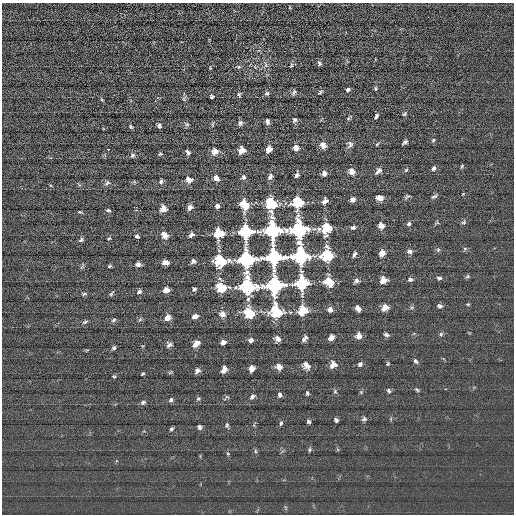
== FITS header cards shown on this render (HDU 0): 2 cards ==
NAXIS1  =                  512 / length of data axis 1
NAXIS2  =                  512 / length of data axis 2

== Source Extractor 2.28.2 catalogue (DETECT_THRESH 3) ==
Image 512 x 512 px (HDU 0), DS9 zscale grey, 1 PNG px = 1 image px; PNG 516 x 516 px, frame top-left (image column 1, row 512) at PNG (2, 3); no overlay
Background 1.66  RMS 16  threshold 48.5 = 3 sigma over >= 5 px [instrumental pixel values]
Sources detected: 165; all 165 listed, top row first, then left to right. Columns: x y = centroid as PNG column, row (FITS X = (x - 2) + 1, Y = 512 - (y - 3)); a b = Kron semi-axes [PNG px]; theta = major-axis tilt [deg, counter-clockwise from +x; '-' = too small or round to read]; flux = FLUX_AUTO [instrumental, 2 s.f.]
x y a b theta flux
319 63 6 4 -61 2000
266 65 8 3 -72 2200
291 65 7 4 83 1400
238 67 6 5 - 1800
376 88 7 3 -89 1300
348 90 5 4 - 2300
294 92 8 5 58 2200
320 92 6 4 52 1600
267 93 5 5 - 2000
239 94 6 4 -58 1700
212 96 5 4 - 1600
184 99 6 4 -71 1500
102 100 5 3 - 820
405 114 6 4 41 1600
376 116 6 3 62 2000
348 118 5 3 - 1200
294 120 6 5 - 2400
267 122 5 4 - 3100
240 123 6 5 - 2800
187 124 7 5 -20 2000
212 124 6 4 89 1200
159 126 5 4 - 2200
131 127 5 4 - 1400
433 140 5 4 - 1600
405 142 5 3 - 2300
350 144 9 7 76 3500
377 144 6 3 45 1100
323 145 7 6 - 6800
296 148 5 5 - 7400
108 149 3 2 - 2200
269 149 6 5 - 7100
241 150 7 6 - 7500
215 151 8 7 - 5900
188 152 5 3 - 2400
160 154 5 4 - 1500
132 155 7 6 - 2500
462 166 5 4 - 1200
434 168 6 5 - 2400
406 170 6 4 46 1300
352 171 6 5 - 7400
378 171 9 5 47 3700
324 173 5 5 - 5000
296 175 5 4 - 3000
244 177 6 5 - 2500
270 177 8 5 59 3100
216 178 5 5 - 6100
189 180 7 6 - 7500
161 182 6 5 - 2600
107 183 8 5 50 2100
463 194 3 3 - 720
407 196 8 5 31 1800
434 196 8 4 18 2200
380 198 6 5 - 8000
352 199 5 4 - 4900
325 201 5 4 - 6800
298 202 9 8 - 38000
271 204 11 8 -85 55000
244 205 8 6 -70 32000
217 206 5 4 - 4200
190 207 5 4 - 5400
163 209 8 7 - 5900
108 211 5 4 - 1900
79 212 5 4 - 1100
463 222 8 5 42 2000
409 224 6 5 - 2100
381 226 5 5 - 7900
353 227 5 4 - 3100
326 228 9 7 56 37000
299 229 11 10 - 150000
273 230 9 8 - 220000
245 232 7 7 - 150000
218 233 7 6 - 33000
164 235 8 6 -55 7300
191 235 7 5 43 3000
137 236 4 3 - 2400
109 239 6 4 33 1300
81 240 7 5 38 2000
465 248 6 4 0 1500
438 250 6 5 - 1800
409 252 7 5 -4 3400
382 253 5 5 - 7800
354 254 6 4 60 2700
327 255 9 8 - 59000
301 256 9 8 - 220000
274 258 8 8 - 300000
246 259 9 8 - 220000
220 260 10 8 2 57000
193 261 4 4 - 2700
166 263 5 4 - 8000
138 264 6 5 - 4300
109 266 6 4 26 1500
468 276 6 5 - 1700
439 278 6 5 - 2200
410 279 5 4 - 2500
383 280 6 6 - 7900
356 281 6 5 - 2900
329 282 7 5 -33 32000
302 284 8 7 - 150000
274 285 9 8 - 220000
248 286 10 10 - 150000
221 287 8 7 - 36000
194 289 4 3 - 2400
166 290 5 4 - 8300
139 292 6 4 33 2700
84 294 7 4 18 1600
111 294 7 4 48 1700
248 299 6 5 - 2200
468 304 5 4 - 1100
439 306 6 5 - 2600
385 307 7 6 - 6800
412 307 6 4 19 1400
358 308 5 4 - 6300
330 310 5 5 - 5400
303 311 7 6 - 32000
276 312 9 9 - 59000
249 313 9 7 -46 39000
222 314 6 6 - 6700
195 316 6 5 - 5700
167 318 7 6 - 7300
114 320 7 4 29 1700
140 320 6 4 3 1600
85 322 8 4 25 1900
441 334 5 5 - 1800
386 335 6 4 -18 2400
359 336 6 5 - 8400
331 338 5 4 - 6600
278 339 7 5 -40 4600
304 339 6 3 50 3000
251 340 6 5 - 3400
223 342 5 4 - 5500
196 344 8 5 42 8600
169 345 7 6 - 3100
114 348 5 5 - 1900
415 361 7 5 -48 2100
360 364 6 5 - 2500
388 364 5 4 - 1200
306 365 9 6 -42 7100
333 365 8 7 - 6300
279 367 6 5 - 8000
251 369 5 5 - 8400
224 370 6 4 68 6700
197 371 7 4 51 3600
170 372 7 3 37 1200
142 374 4 2 - 1300
114 376 5 4 - 1300
417 390 6 4 -40 1500
335 391 6 5 - 1800
389 391 6 4 -49 2000
307 393 5 4 - 2000
280 395 5 5 - 2900
252 396 7 5 37 2900
227 397 6 3 -19 1300
198 398 5 5 - 1700
171 400 7 5 57 2300
143 402 7 5 29 2300
364 419 7 5 18 2200
336 420 4 3 - 2500
308 422 4 4 - 1900
281 423 6 4 73 1700
227 425 7 5 -90 1800
199 427 6 5 - 2600
171 429 5 4 - 1900
309 449 6 4 -86 1600
255 451 6 4 -89 1500
228 454 6 4 -58 1400